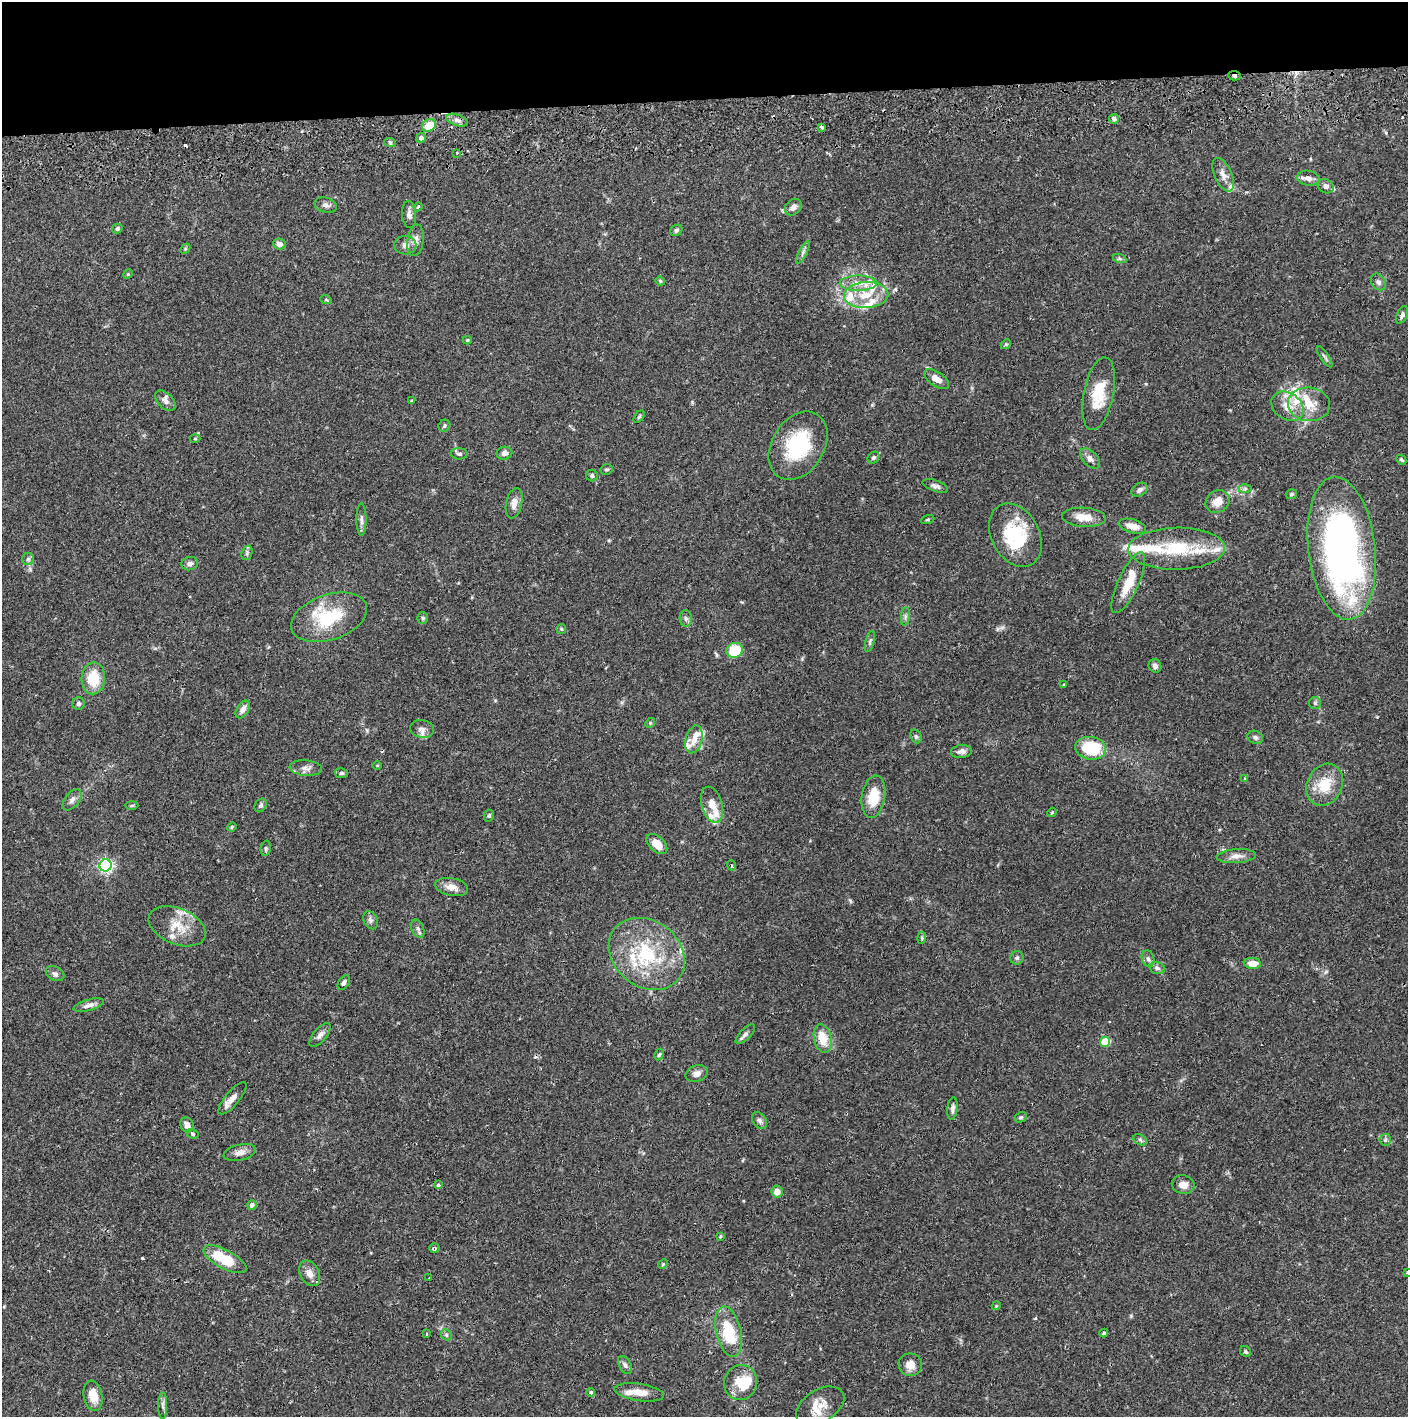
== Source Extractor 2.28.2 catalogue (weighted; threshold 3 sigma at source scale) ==
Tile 2 of 3 x 3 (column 2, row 1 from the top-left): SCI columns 1411-2816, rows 2886-4300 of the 4230 x 4358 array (HDU 1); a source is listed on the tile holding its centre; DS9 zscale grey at full resolution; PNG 1410 x 1419 px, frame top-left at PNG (2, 2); each listed source drawn as its Kron ellipse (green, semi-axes under 4 px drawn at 4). Shown black and unused: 7% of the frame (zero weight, under 2 of 3 exposures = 3% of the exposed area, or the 3 px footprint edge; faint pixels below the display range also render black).
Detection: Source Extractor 2.28.2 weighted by HDU 2 'WHT'; one run over the whole footprint, this tile lists its part. Background 0.0683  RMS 0.0049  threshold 0.0219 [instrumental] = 3 sigma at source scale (4.5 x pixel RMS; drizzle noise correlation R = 1.50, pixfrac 1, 0.05/0.05 arcsec/px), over >= 5 px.
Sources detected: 194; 2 inside a brighter object's white glare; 4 cosmic-ray / hot-pixel residue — neither listed nor drawn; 30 inside a brighter listed object's ellipse — not listed separately; the other 158 listed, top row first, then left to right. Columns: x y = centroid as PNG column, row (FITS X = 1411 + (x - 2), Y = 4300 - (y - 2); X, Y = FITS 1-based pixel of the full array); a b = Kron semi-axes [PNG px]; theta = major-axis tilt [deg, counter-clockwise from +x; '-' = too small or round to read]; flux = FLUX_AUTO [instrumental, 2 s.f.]
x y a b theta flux
1234 76 6 4 -4 1.3
1114 119 5 5 - 1.2
457 120 11 5 -18 1.9
429 125 7 6 - 9.4
822 127 3 3 - 0.94
421 138 5 4 - 2.2
390 142 6 4 -19 0.77
457 153 3 3 - 0.54
1223 175 18 8 -65 3.7
1308 178 11 7 -9 2.7
1326 186 8 7 - 2
326 205 11 7 -13 2
418 207 4 3 - 0.56
793 207 9 7 45 2.5
409 215 13 7 -85 2.2
117 228 5 4 - 1
676 230 6 5 - 0.95
415 240 16 8 82 3.1
279 244 6 5 - 2.4
405 245 11 9 1 2.7
185 249 6 4 46 0.63
803 252 12 4 64 1.3
1120 259 7 4 -19 0.82
128 274 5 4 - 0.45
660 281 5 4 - 0.56
1378 282 9 7 -55 1.5
858 283 18 7 0 5.2
866 295 22 13 4 12
326 300 6 3 -18 0.5
1402 315 9 5 68 1.4
467 340 4 4 - 0.68
1006 344 5 4 - 0.55
1325 357 12 3 -56 1.1
936 379 14 7 -35 4
1099 394 37 15 79 16
165 401 12 7 -44 2.3
411 401 3 3 - 1
1309 404 21 16 -6 11
1288 406 17 13 -36 7
639 417 7 4 54 0.71
444 426 6 5 - 0.8
195 439 5 3 - 0.48
798 446 37 26 58 32
504 453 8 6 11 2.3
459 454 8 5 -2 1.2
873 458 6 5 - 1.1
1090 458 12 7 -47 2.5
1401 460 5 3 - 0.72
606 469 6 5 - 0.79
592 476 6 5 - 1
935 486 13 5 -20 1.7
1245 489 6 4 1 0.91
1140 490 9 6 32 1.7
1291 494 6 5 - 0.83
1217 501 13 10 34 5
514 503 15 8 78 3.7
1084 517 22 9 -4 6.8
928 519 7 3 19 0.49
361 520 16 5 -90 1.9
1132 526 14 6 -16 4.8
1015 535 34 24 -62 24
1342 548 72 33 -83 190
1177 549 48 21 1 29
247 553 7 5 71 0.95
28 559 6 6 - 1.1
190 564 8 6 14 1.8
1128 583 33 10 65 10
905 616 9 4 82 1.3
329 617 39 22 18 25
423 618 6 5 - 0.84
686 618 8 6 -87 1.3
561 629 5 5 - 0.57
870 641 11 4 74 1
735 650 8 7 - 18
1155 666 7 6 - 1.7
93 678 16 12 87 13
1064 685 4 3 - 0.5
1315 703 6 6 - 0.98
78 704 6 6 - 1.2
243 709 10 5 59 2.8
650 723 5 4 - 0.59
422 729 12 9 -11 2.6
916 736 7 5 -69 0.88
1255 737 8 6 -26 1.3
694 739 14 8 75 3.7
1091 748 15 11 -9 26
961 751 10 6 7 2.6
377 765 5 3 - 0.43
306 768 16 7 -5 2.7
341 773 6 5 - 0.91
1245 779 4 4 - 0.49
1325 785 22 17 64 13
873 797 21 11 81 13
72 800 12 7 51 2
132 805 7 3 1 0.65
261 805 7 5 57 1
712 805 18 10 -73 5.5
1052 812 5 4 - 0.54
489 816 6 5 - 0.84
232 827 5 4 - 0.51
657 844 12 7 -43 6.3
266 848 8 5 85 0.86
1236 856 19 7 4 3.4
105 865 6 6 - 100
731 865 5 3 - 0.51
452 887 16 9 -11 4.2
370 920 9 7 -64 1.6
177 926 30 18 -22 12
418 929 10 6 -67 1.5
922 938 6 4 85 0.65
647 954 41 33 -38 39
1017 958 7 6 - 1.2
1148 959 8 6 -73 1.5
1252 963 8 5 -3 5.7
1157 968 8 5 -16 1.3
55 974 10 6 -27 1.6
344 983 8 5 55 1.4
89 1005 16 5 16 2.5
745 1034 12 5 45 1.6
320 1035 14 6 50 2.3
823 1038 14 8 -77 9.1
1105 1042 5 5 - 19
659 1055 6 4 61 0.74
697 1074 11 8 19 2.5
232 1098 20 7 50 3.9
952 1108 11 5 84 1.7
1021 1117 6 5 - 0.82
759 1121 9 6 -57 1.4
187 1125 8 6 -60 3.1
192 1134 6 4 -28 0.69
1140 1140 7 5 -32 1
1385 1140 6 5 - 1
240 1152 16 8 14 3.3
438 1185 3 3 - 3.1
1183 1185 11 9 -13 3.5
777 1192 6 5 - 3.5
252 1205 5 4 - 1.9
720 1236 3 3 - 1
434 1248 5 4 - 1
225 1259 24 9 -28 17
663 1264 5 4 - 0.52
1407 1272 3 3 - 0.99
310 1273 13 9 -61 3.7
429 1278 3 2 - 0.36
996 1306 4 3 - 0.41
729 1332 26 12 -77 21
1104 1333 4 4 - 0.88
426 1334 3 2 - 0.42
446 1335 6 5 - 0.76
1245 1351 6 5 - 0.72
625 1365 10 6 -61 1.6
910 1365 12 11 - 4.4
741 1382 17 16 - 11
591 1392 4 4 - 1.1
639 1392 25 8 -8 6.7
93 1396 15 9 -79 7.5
163 1406 13 4 -90 1.6
820 1406 26 16 31 8.5
Overlapping masked pixels (flux is a lower limit): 1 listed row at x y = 1234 76
Isophote crosses this tile's border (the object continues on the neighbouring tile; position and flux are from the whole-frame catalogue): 1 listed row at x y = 1407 1272